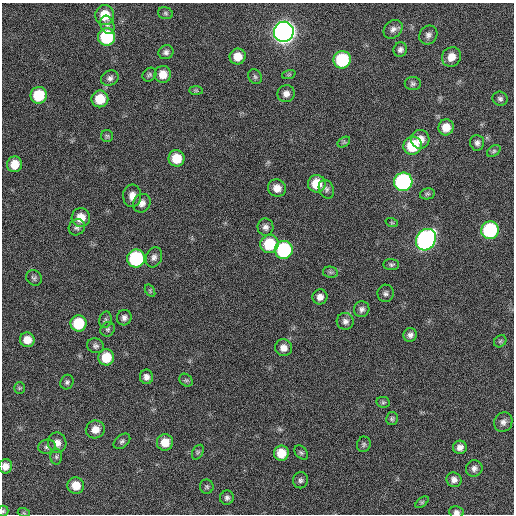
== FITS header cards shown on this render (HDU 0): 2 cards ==
NAXIS1  =                  512 / Axis length
NAXIS2  =                  512 / Axis length

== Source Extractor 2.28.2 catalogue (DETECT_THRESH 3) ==
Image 512 x 512 px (HDU 0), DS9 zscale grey, 1 PNG px = 1 image px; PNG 516 x 516 px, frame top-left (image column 1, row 512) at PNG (2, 3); each listed source drawn as its Kron ellipse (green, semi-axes under 4 px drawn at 4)
Background 254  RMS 16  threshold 47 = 3 sigma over >= 5 px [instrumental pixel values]
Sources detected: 96; all 96 listed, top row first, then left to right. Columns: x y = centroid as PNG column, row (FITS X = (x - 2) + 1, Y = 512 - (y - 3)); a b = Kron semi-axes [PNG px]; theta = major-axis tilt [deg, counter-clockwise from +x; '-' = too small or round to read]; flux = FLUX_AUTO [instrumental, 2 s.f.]
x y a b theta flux
165 13 8 5 -16 2200
105 15 10 9 - 23000
107 25 9 7 -71 3900
393 29 10 8 43 4900
284 32 10 10 - 920000
428 35 10 8 52 4500
107 37 9 8 - 77000
400 49 7 6 - 3500
166 52 7 7 - 3200
238 57 8 8 - 12000
451 57 10 9 - 11000
342 60 9 8 - 73000
163 74 8 8 - 12000
289 74 7 4 19 1800
149 75 7 6 - 2200
255 77 8 6 -56 2300
110 78 9 7 26 3900
413 84 8 6 0 2700
196 90 7 4 -1 1900
286 94 9 8 - 5800
39 95 8 8 - 39000
100 99 8 8 - 24000
500 99 8 7 - 2900
446 127 8 7 - 14000
107 136 6 6 - 1800
420 139 9 9 - 10000
344 142 7 4 34 1700
477 143 8 7 - 4100
413 146 9 8 - 45000
494 151 7 5 36 2100
176 158 8 8 - 21000
15 164 8 7 - 15000
403 182 9 9 - 200000
317 184 9 9 - 25000
277 188 9 8 - 8900
326 189 10 7 -65 3800
427 194 7 5 13 2200
132 196 11 9 88 8100
142 203 9 8 - 6000
81 218 9 9 - 15000
392 223 6 4 -18 1400
77 227 8 7 - 3600
266 227 8 8 - 4500
490 230 9 8 - 100000
426 240 11 9 54 340000
269 244 9 9 - 44000
284 250 9 9 - 100000
154 257 10 8 71 4400
136 259 9 9 - 100000
391 265 8 5 -3 2300
330 272 7 5 -11 2200
34 278 8 7 - 2700
150 291 7 4 -58 1600
386 293 9 8 - 3200
320 297 7 7 - 6300
362 309 8 7 - 3900
124 318 8 7 - 4000
105 320 8 6 76 2600
345 321 8 8 - 4300
78 323 8 8 - 38000
108 329 7 6 - 2400
410 335 7 6 - 4000
27 340 7 7 - 11000
500 341 7 5 44 1900
96 346 8 7 - 3000
283 348 8 8 - 7200
106 357 8 8 - 25000
146 377 7 6 - 4800
186 380 7 6 - 2000
67 382 7 6 - 2600
19 388 6 5 - 1500
383 402 7 5 -11 1800
392 419 6 6 - 2000
503 422 10 9 - 4900
95 429 9 9 - 10000
122 441 9 6 39 2700
165 442 8 8 - 14000
57 443 10 9 - 7000
364 444 8 6 73 2300
47 447 9 7 15 3200
460 447 7 6 - 5200
198 452 8 5 61 2000
281 453 7 7 - 18000
301 453 8 5 -48 2400
56 457 8 6 -89 2400
5 466 7 6 - 6900
474 468 8 8 - 4500
301 480 8 7 - 3200
454 480 7 7 - 4700
76 485 8 8 - 16000
207 487 7 7 - 2300
227 498 7 7 - 3000
422 502 8 4 37 1500
3 511 5 5 - 1600
456 512 7 6 - 3400
24 513 6 4 -18 1200
At the frame edge (FLAGS 8, measured only in part): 3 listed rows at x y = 5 466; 3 511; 456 512